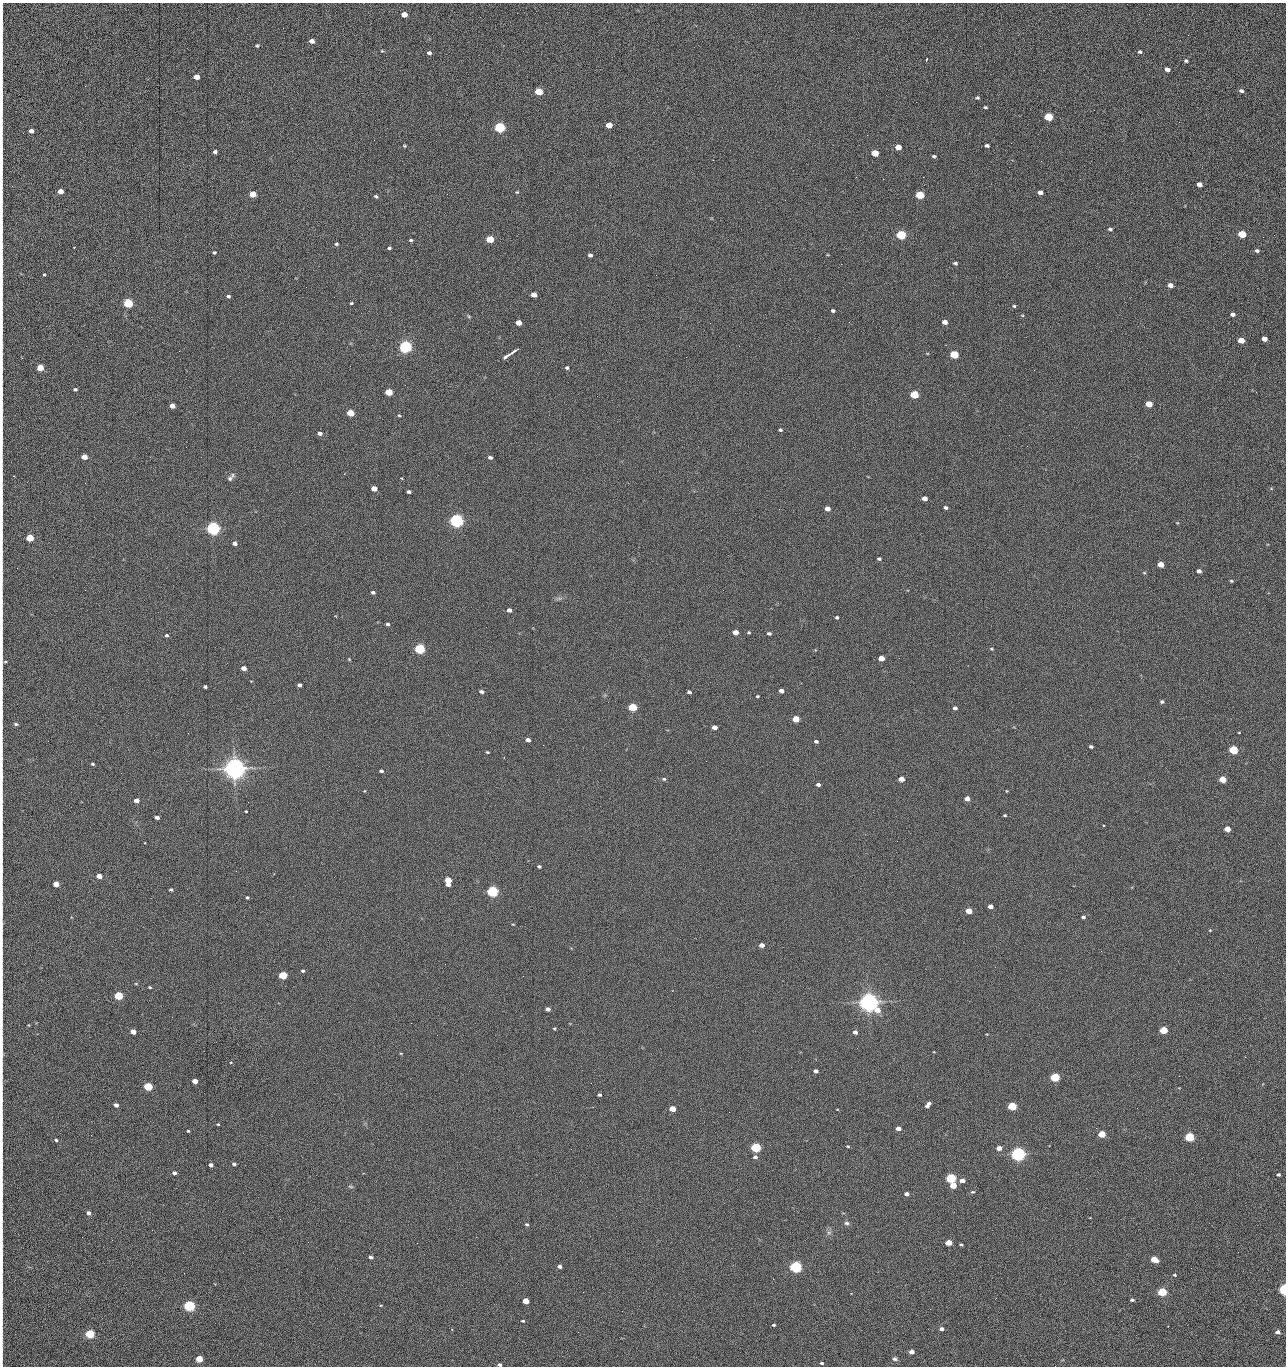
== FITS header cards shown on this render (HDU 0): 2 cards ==
NAXIS1  =                 1284 /fastest changing axis
NAXIS2  =                 1364 /next to fastest changing axis

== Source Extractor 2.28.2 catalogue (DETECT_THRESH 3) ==
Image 1284 x 1364 px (HDU 0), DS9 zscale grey, 1 PNG px = 1 image px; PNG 1288 x 1368 px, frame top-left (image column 1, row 1364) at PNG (2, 3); no overlay
Background 148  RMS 15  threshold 44.8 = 3 sigma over >= 5 px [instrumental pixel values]
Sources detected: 284; all 284 listed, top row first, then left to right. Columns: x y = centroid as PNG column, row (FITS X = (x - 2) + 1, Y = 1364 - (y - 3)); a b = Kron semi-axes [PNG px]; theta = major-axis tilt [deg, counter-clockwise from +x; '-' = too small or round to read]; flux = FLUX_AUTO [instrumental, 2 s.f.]
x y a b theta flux
404 14 5 4 - 1.3e+04
2 30 23 2 90 4.4e+03
1188 35 2 2 - 8.6e+02
312 41 5 4 - 5.3e+03
257 46 5 4 - 1.4e+03
382 51 5 3 - 9.4e+02
1140 52 5 4 - 1.7e+03
429 53 5 4 - 2.5e+03
926 60 3 2 - 1.5e+03
1186 61 5 4 - 1.4e+03
1167 69 5 4 - 4.4e+03
196 77 5 4 - 1.4e+04
1241 91 5 4 - 2.3e+03
539 92 5 4 - 4.3e+04
2 94 16 2 90 2.6e+03
977 98 5 4 - 1.4e+03
985 107 4 3 - 1.3e+03
2 110 13 2 90 2.1e+03
1048 117 5 4 - 6.2e+04
1179 122 3 2 - 7.6e+02
609 125 5 4 - 1.5e+04
500 127 5 5 - 1.6e+05
31 131 4 4 - 4.7e+03
404 146 5 3 - 1.1e+03
987 146 4 3 - 2.1e+03
898 147 5 4 - 1.2e+04
215 152 4 3 - 2.4e+03
875 153 5 4 - 2.9e+04
934 156 4 3 - 1.5e+03
1041 161 3 2 - 1.3e+03
2 163 17 2 90 3.2e+03
856 177 3 2 - 1.7e+03
923 177 2 2 - 2.0e+04
883 179 2 2 - 5.6e+02
1199 184 5 4 - 6.8e+03
60 191 4 4 - 1.0e+04
517 192 5 4 - 9.5e+02
1040 192 5 4 - 5.7e+03
253 194 5 4 - 2.1e+04
920 195 5 4 - 5.3e+04
376 196 5 4 - 1.6e+03
2 200 14 2 90 2.2e+03
1110 229 6 4 -12 1.7e+03
1242 234 5 4 - 4.4e+04
901 235 5 4 - 1.0e+05
1263 237 2 2 - 5.2e+02
2 238 11 2 90 2.0e+03
490 239 5 4 - 4.1e+04
411 240 5 4 - 1.4e+03
336 244 4 4 - 1.6e+03
74 247 3 2 - 1.9e+03
389 248 4 3 - 1.7e+03
1257 251 5 4 - 2.0e+03
214 252 5 4 - 1.4e+03
590 255 4 4 - 2.9e+03
2 260 18 2 90 3.2e+03
955 263 4 3 - 1.9e+03
841 264 2 2 - 1.9e+04
44 275 3 3 - 9.6e+02
656 275 2 2 - 4.8e+02
2 281 12 2 90 1.9e+03
1170 285 5 4 - 7.5e+03
534 295 5 4 - 9.5e+03
228 296 4 3 - 1.8e+03
128 303 5 4 - 1.0e+05
351 303 4 3 - 1.2e+03
1014 306 4 4 - 1.3e+03
833 311 4 3 - 2.0e+03
1233 314 4 4 - 3.9e+03
1022 315 5 3 - 8.2e+02
469 316 6 4 -31 1.2e+03
849 322 2 2 - 6.4e+02
945 322 5 4 - 7.6e+03
518 323 5 4 - 1.6e+04
710 323 2 2 - 2.3e+03
2 326 11 2 90 2.1e+03
1264 339 5 4 - 1.1e+04
1241 340 5 4 - 1.6e+04
2 345 13 2 90 2.2e+03
405 347 5 5 - 3.0e+05
515 351 11 3 32 4.9e+03
954 355 5 4 - 5.9e+04
505 357 5 3 - 3.8e+03
350 366 2 2 - 1.6e+03
2 368 9 2 90 1.5e+03
40 368 5 4 - 2.6e+04
567 368 4 4 - 1.5e+03
75 389 4 3 - 1.8e+03
389 392 5 4 - 3.8e+04
1256 392 3 2 - 1.1e+03
914 395 5 4 - 6.1e+04
2 404 12 2 90 2.3e+03
1149 404 5 4 - 1.9e+04
172 406 5 4 - 8.7e+03
351 413 5 4 - 3.0e+04
399 415 5 3 - 1.1e+03
780 430 4 3 - 1.7e+03
320 433 5 4 - 3.9e+03
1009 435 2 2 - 2.2e+03
186 447 2 2 - 1.8e+03
84 457 5 4 - 1.2e+04
490 457 5 4 - 2.6e+03
230 478 9 6 41 2.9e+03
85 483 2 2 - 6.7e+02
374 489 5 4 - 1.0e+04
409 492 4 3 - 2.5e+03
925 498 5 4 - 6.0e+03
946 508 4 3 - 1.8e+03
827 509 5 4 - 8.5e+03
2 514 20 2 90 3.9e+03
456 521 5 5 - 5.0e+05
1177 523 5 3 - 7.4e+02
213 528 5 5 - 5.4e+05
30 538 5 4 - 4.2e+04
235 543 4 4 - 4.1e+03
2 553 10 2 90 1.9e+03
879 559 4 3 - 1.8e+03
1161 564 5 4 - 1.4e+04
1199 571 4 4 - 4.1e+03
1144 573 5 3 - 9.6e+02
2 576 20 2 90 3.4e+03
1231 581 4 3 - 1.1e+03
373 592 4 3 - 2.0e+03
559 598 7 4 -18 2.0e+03
509 610 4 4 - 4.3e+03
837 617 3 3 - 1.4e+03
388 624 4 3 - 2.1e+03
735 632 5 4 - 1.1e+04
749 632 5 4 - 1.2e+03
769 633 4 3 - 1.9e+03
167 635 4 4 - 1.8e+03
420 649 5 4 - 1.6e+05
991 649 5 4 - 1.2e+03
881 658 5 4 - 1.4e+04
349 659 4 3 - 9.0e+02
4 662 9 3 34 1.5e+03
244 668 4 4 - 7.6e+03
300 685 4 4 - 4.3e+03
205 687 4 3 - 2.0e+03
781 691 4 4 - 6.2e+03
481 692 5 4 - 2.6e+03
689 692 4 3 - 2.5e+03
757 696 3 2 - 1.1e+03
1162 702 4 4 - 1.9e+03
632 707 5 4 - 6.6e+04
955 708 4 4 - 2.7e+03
796 719 5 4 - 2.8e+04
16 724 6 4 -17 1.5e+03
714 727 4 4 - 7.9e+03
1239 733 3 2 - 6.8e+02
528 740 4 4 - 4.4e+03
816 741 4 3 - 1.9e+03
543 745 2 2 - 2.3e+03
1091 747 4 3 - 2.0e+03
1233 750 5 4 - 7.9e+04
487 752 4 3 - 1.1e+03
706 761 2 2 - 1.4e+03
92 764 4 3 - 1.3e+03
235 769 7 6 - 1.4e+06
381 771 4 3 - 2.4e+03
2 777 12 2 -89 2.2e+03
664 779 5 4 - 1.4e+03
901 779 5 4 - 1.1e+04
1223 779 5 4 - 2.5e+04
818 784 4 3 - 3.1e+03
365 791 4 2 - 7.1e+02
1006 791 4 3 - 6.9e+02
967 799 5 4 - 8.4e+03
136 801 4 4 - 7.0e+03
246 811 3 2 - 8.7e+02
1005 815 4 3 - 1.2e+03
157 817 4 3 - 3.9e+03
1103 825 3 2 - 4.0e+03
1227 829 5 4 - 1.6e+04
897 841 2 2 - 2.1e+03
144 843 3 3 - 1.2e+03
539 866 4 3 - 2.0e+03
2 870 10 2 90 1.6e+03
99 876 4 4 - 1.2e+04
448 880 6 5 - 2.8e+04
56 884 4 4 - 1.6e+04
171 890 4 3 - 1.8e+03
492 891 5 4 - 2.4e+05
247 897 3 3 - 1.3e+03
990 907 4 4 - 5.9e+03
969 911 5 4 - 2.0e+04
1083 917 4 4 - 2.0e+03
513 924 4 2 - 7.6e+02
1210 930 4 3 - 8.5e+02
2 940 10 2 90 1.6e+03
762 945 4 4 - 6.5e+03
303 971 4 4 - 1.6e+03
283 975 5 4 - 6.2e+04
523 976 2 2 - 1.3e+03
136 984 5 3 - 8.0e+02
150 987 3 2 - 1.1e+03
118 996 5 4 - 7.7e+04
869 1002 7 6 - 1.1e+06
548 1009 4 4 - 4.5e+03
411 1023 2 2 - 3.6e+03
554 1029 4 3 - 1.1e+03
1164 1030 5 4 - 4.9e+04
133 1032 5 4 - 1.1e+04
855 1032 4 4 - 4.0e+03
857 1048 3 2 - 9.9e+02
2 1053 19 3 -87 3.7e+03
401 1053 4 2 - 6.8e+02
1245 1057 3 2 - 1.4e+03
816 1071 4 4 - 3.4e+03
1179 1076 2 2 - 1.8e+03
1055 1077 5 4 - 9.0e+04
195 1081 4 4 - 1.1e+04
148 1087 5 4 - 6.7e+04
599 1095 4 3 - 1.9e+03
2 1099 9 2 90 1.6e+03
116 1105 4 3 - 5.4e+03
928 1105 7 4 52 5.0e+03
1012 1106 5 4 - 7.4e+04
672 1109 5 4 - 2.1e+04
729 1112 2 2 - 5.8e+02
218 1124 4 3 - 9.7e+02
898 1128 4 4 - 7.3e+03
2 1130 18 2 90 3.3e+03
188 1131 3 3 - 9.8e+02
1102 1134 5 4 - 3.3e+04
91 1135 2 2 - 1.6e+03
1189 1137 5 4 - 1.0e+05
56 1140 4 3 - 1.4e+03
848 1146 3 2 - 9.2e+02
756 1147 5 4 - 1.5e+05
999 1148 5 4 - 8.0e+03
571 1149 2 2 - 6.1e+02
1018 1154 5 5 - 6.0e+05
755 1157 5 4 - 3.0e+03
234 1164 4 3 - 2.4e+03
211 1165 4 4 - 4.4e+03
174 1173 4 3 - 3.7e+03
1278 1175 4 4 - 1.9e+03
951 1178 5 4 - 1.5e+05
962 1180 5 4 - 6.6e+03
953 1186 5 4 - 1.7e+04
2 1187 17 2 90 3.3e+03
350 1187 7 3 -19 1.3e+03
973 1192 6 4 2 1.4e+03
907 1194 4 3 - 4.5e+03
89 1213 5 4 - 4.4e+03
280 1219 3 2 - 1.5e+03
2 1220 11 2 90 1.9e+03
847 1223 6 5 - 2.1e+03
527 1225 5 4 - 1.6e+03
829 1233 7 4 0 1.8e+03
476 1237 2 2 - 7.6e+03
308 1242 2 2 - 1.2e+03
417 1243 2 2 - 3.6e+03
949 1243 5 4 - 2.0e+04
961 1244 4 2 - 1.3e+03
371 1257 4 3 - 2.9e+03
1154 1259 5 4 - 2.8e+04
2 1264 17 2 90 3.4e+03
559 1266 4 3 - 3.4e+03
796 1267 5 4 - 3.1e+05
1174 1275 4 3 - 1.1e+03
1284 1290 4 3 - 1.9e+05
1162 1292 5 4 - 8.1e+04
996 1298 2 2 - 1.9e+03
1132 1300 4 3 - 1.7e+03
526 1301 5 4 - 1.8e+04
381 1305 4 3 - 7.3e+02
189 1306 5 4 - 2.4e+05
622 1311 2 2 - 5.4e+02
2 1318 29 2 90 5.3e+03
523 1321 4 3 - 1.2e+03
773 1325 4 3 - 1.2e+03
1168 1326 2 2 - 6.1e+02
941 1329 4 3 - 3.9e+03
578 1332 2 2 - 2.4e+03
1277 1332 4 4 - 5.2e+03
90 1334 5 4 - 9.4e+04
911 1352 4 4 - 7.0e+03
199 1359 5 4 - 3.1e+04
895 1359 7 5 -16 2.5e+03
821 1363 4 3 - 1.6e+03
500 1365 4 3 - 2.6e+03
1055 1366 2 2 - 1.4e+03
At the frame edge (FLAGS 8, measured only in part): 30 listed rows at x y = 2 30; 2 94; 2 110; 2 163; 2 200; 2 238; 2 260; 2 281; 2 326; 2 345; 2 368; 2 404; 2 514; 2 553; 2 576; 4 662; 16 724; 2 777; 2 870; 2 940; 2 1053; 2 1099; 2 1130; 2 1187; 2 1220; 2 1264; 1284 1290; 2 1318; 500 1365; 1055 1366

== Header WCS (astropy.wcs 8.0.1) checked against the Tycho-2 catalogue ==
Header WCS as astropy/WCSLIB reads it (CRVAL/CRPIX/CD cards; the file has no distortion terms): RA---TAN/DEC--TAN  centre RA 15:41:40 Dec +51:59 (235.42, +51.99 deg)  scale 1.26 arcsec/px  FOV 26.9' x 28.5'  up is +92 deg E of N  parity flipped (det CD > 0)
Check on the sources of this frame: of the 60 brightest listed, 11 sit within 2.0 arcsec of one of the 11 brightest Tycho-2 stars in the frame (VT <= 12.29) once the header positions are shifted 0.70 arcsec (0.37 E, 0.59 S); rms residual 1.04 arcsec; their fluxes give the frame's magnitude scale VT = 25.19 - 2.5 log10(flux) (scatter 0.23 mag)
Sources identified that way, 11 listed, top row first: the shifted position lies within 2.0 arcsec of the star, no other Tycho-2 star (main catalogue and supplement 1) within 4.0 arcsec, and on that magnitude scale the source's flux lands within +1.5 / -3 mag of the star's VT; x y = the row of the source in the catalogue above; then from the Tycho-2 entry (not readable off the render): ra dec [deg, ICRS J2000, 3 dp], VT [Tycho-2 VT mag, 2 dp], TYC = Tycho-2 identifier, HIP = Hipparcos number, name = IAU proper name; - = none
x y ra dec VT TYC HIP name
405 347 235.614 +52.064 11.61 3489-1132-1 - -
456 521 235.514 +52.049 11.19 3489-1407-1 - -
213 528 235.515 +52.133 11.12 3489-1380-1 - -
235 769 235.378 +52.130 9.31 3489-1322-1 76850 -
492 891 235.303 +52.042 11.52 3489-958-1 - -
869 1002 235.232 +51.912 9.59 3489-824-1 - -
1018 1154 235.143 +51.862 10.97 3489-1016-1 - -
951 1178 235.131 +51.886 12.29 3489-908-1 - -
796 1267 235.084 +51.941 11.45 3489-1346-1 - -
1284 1290 235.062 +51.771 11.53 3489-1453-1 - -
189 1306 235.075 +52.152 11.74 3489-912-1 - -